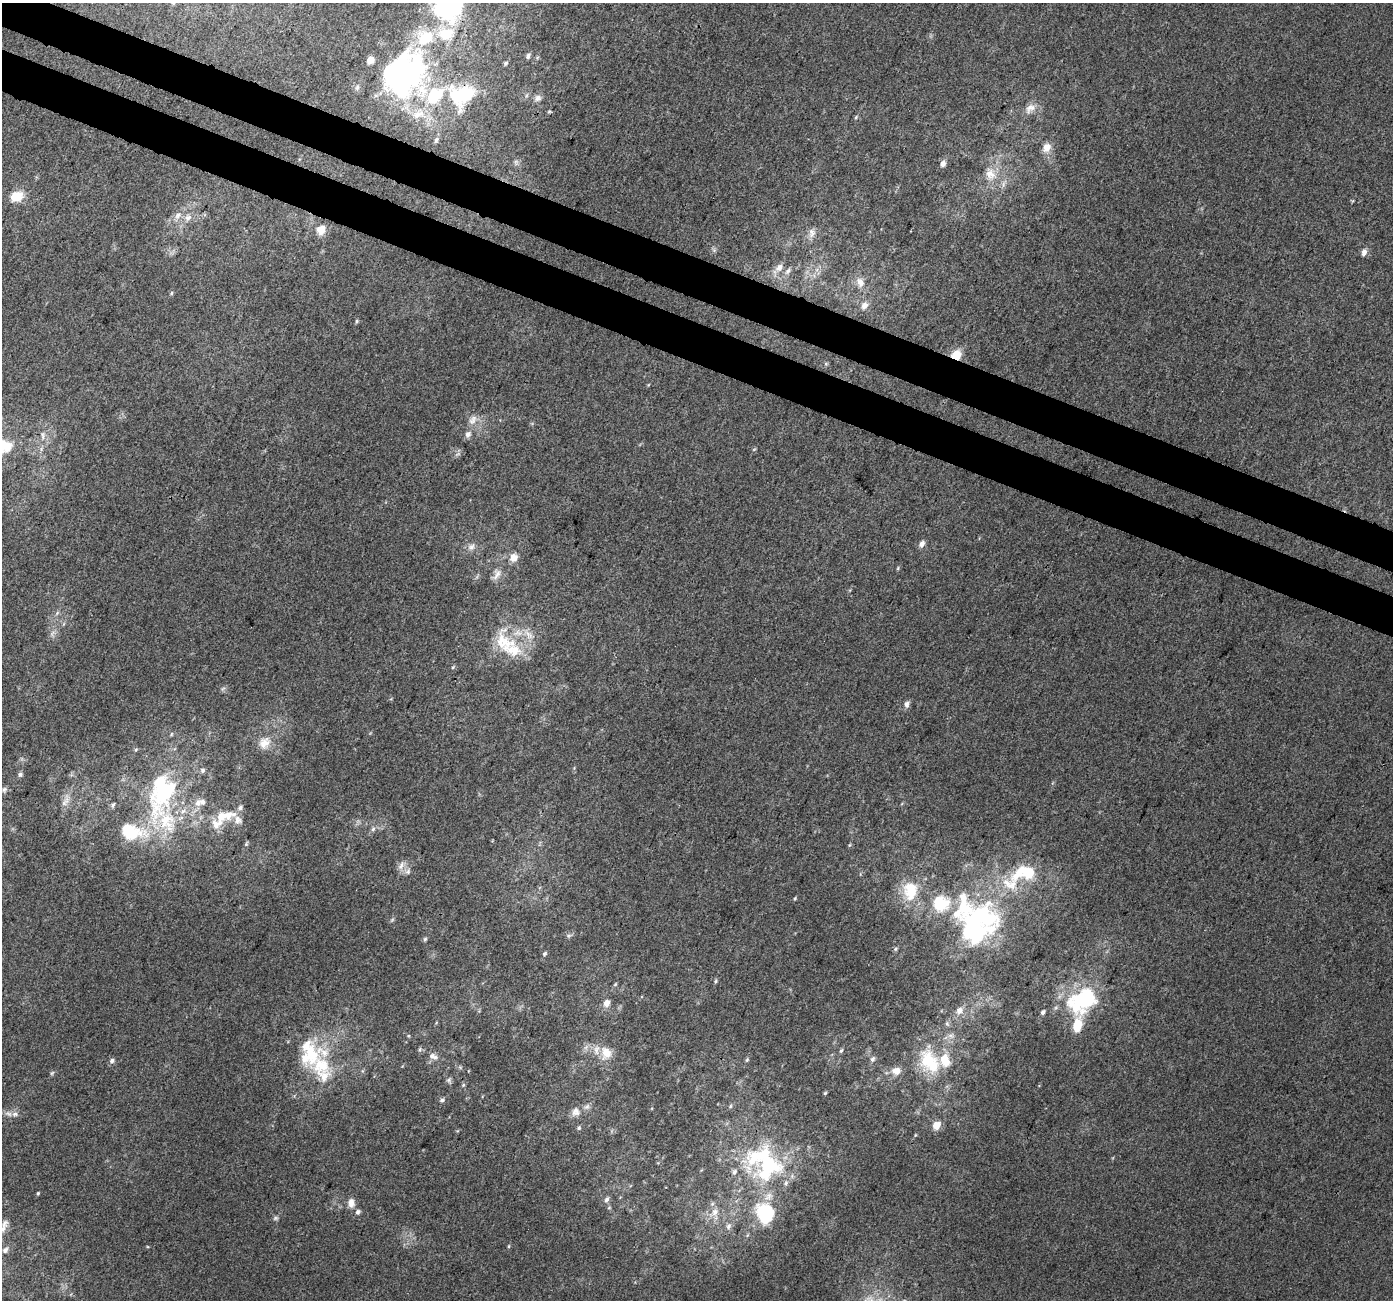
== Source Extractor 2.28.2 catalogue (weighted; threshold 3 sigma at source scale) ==
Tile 11 of 4 x 4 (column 3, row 3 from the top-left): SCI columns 2817-4207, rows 1625-2922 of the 5625 x 5778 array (HDU 1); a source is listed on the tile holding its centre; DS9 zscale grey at full resolution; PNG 1395 x 1302 px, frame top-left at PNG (2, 3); no overlay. Shown black and unused: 6% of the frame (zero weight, under 3 of 4 exposures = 5% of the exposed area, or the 3 px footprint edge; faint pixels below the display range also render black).
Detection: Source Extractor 2.28.2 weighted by HDU 2 'WHT'; one run over the whole footprint, this tile lists its part. Background 0.00162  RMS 0.0036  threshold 0.0163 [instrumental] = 3 sigma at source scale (4.5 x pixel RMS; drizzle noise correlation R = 1.50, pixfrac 1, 0.0396/0.0396 arcsec/px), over >= 5 px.
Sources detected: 149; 3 too faint to see at this stretch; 9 inside a brighter object's white glare — not listed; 30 inside a brighter listed object's ellipse — not listed separately; the other 107 listed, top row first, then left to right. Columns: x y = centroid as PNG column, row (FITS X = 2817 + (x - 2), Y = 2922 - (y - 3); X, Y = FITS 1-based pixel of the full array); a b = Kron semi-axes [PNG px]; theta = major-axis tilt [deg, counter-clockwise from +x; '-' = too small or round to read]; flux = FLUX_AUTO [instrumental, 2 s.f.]
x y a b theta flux
173 3 5 4 - 0.38
446 34 27 20 4 13
528 56 6 4 58 0.98
505 63 5 4 - 0.57
407 75 65 41 75 84
357 87 8 5 64 0.88
466 93 24 21 59 15
538 98 9 8 - 1.4
1030 108 18 11 42 3.3
856 117 6 4 47 0.46
436 140 7 5 73 0.74
1047 147 14 11 59 3.2
516 162 8 6 -89 0.99
943 164 8 6 75 1.6
990 174 18 14 -60 6.1
16 196 18 13 14 6.3
178 216 12 8 43 2.5
188 218 11 8 30 2.5
321 230 11 10 - 3.8
812 233 14 9 83 2.4
714 250 6 5 - 0.73
1364 252 9 6 68 1.8
779 267 12 9 44 2.7
860 282 15 10 -73 3.3
171 293 6 4 89 0.53
864 306 11 9 53 2.3
356 321 6 4 83 0.51
956 355 7 7 - 8.3
826 364 5 5 - 0.53
473 420 16 9 57 2.8
468 434 10 7 62 1.6
43 435 13 4 -86 1.3
754 449 6 3 19 0.38
922 544 9 7 62 1.7
471 547 11 8 46 1.8
514 558 10 9 - 3.1
898 568 6 3 72 0.4
497 574 18 9 69 2.7
57 613 7 4 46 0.72
529 634 17 6 -40 2.9
504 642 41 23 -73 15
453 667 6 3 45 0.44
907 704 9 6 75 1.4
264 743 19 14 51 5
136 750 6 4 67 0.52
203 770 7 7 - 1
20 774 6 6 - 0.72
4 789 7 6 - 0.85
162 794 75 37 76 57
65 802 16 7 51 2.4
198 803 12 9 88 2.8
113 805 7 4 65 0.71
228 815 24 12 16 7.4
373 829 7 5 81 0.91
246 844 5 5 - 0.56
849 845 5 3 - 0.39
401 865 14 7 58 1.9
408 872 8 7 - 1.4
1025 873 42 21 12 20
910 890 28 21 88 13
795 898 4 4 - 0.41
976 925 57 47 47 72
569 935 7 4 1 0.69
425 939 5 5 - 0.55
895 949 6 5 - 0.56
544 954 6 5 - 0.68
715 981 6 4 63 0.56
615 984 6 4 46 0.45
1085 998 37 25 22 32
607 1003 8 7 - 2.6
959 1011 10 8 47 2.7
1043 1012 5 4 - 0.99
947 1024 8 6 -68 0.84
1077 1025 26 10 79 8.3
586 1047 7 4 71 1
420 1049 6 4 72 0.52
841 1051 6 4 62 0.59
606 1053 17 14 -83 5.7
433 1056 13 8 -18 2.3
872 1059 7 6 - 1.1
747 1060 6 5 - 0.55
927 1060 36 19 80 15
112 1061 7 6 - 1.2
321 1065 49 22 -12 19
896 1071 11 9 -6 3.2
52 1073 7 4 45 0.57
449 1080 8 6 72 0.88
463 1085 5 4 - 0.48
825 1093 4 4 - 0.46
442 1100 6 5 - 0.83
730 1106 5 5 - 0.56
576 1112 13 12 - 2.8
15 1114 9 6 -8 1.3
936 1125 7 6 - 4.8
579 1128 6 6 - 0.68
768 1166 47 39 60 43
38 1193 4 4 - 0.42
607 1199 8 5 57 1.1
351 1203 12 8 -82 2.6
358 1212 8 6 60 0.96
715 1212 10 8 56 2.6
766 1214 18 15 -66 26
275 1218 7 5 1 0.73
728 1226 9 7 69 1.4
3 1228 16 8 56 2.8
509 1246 5 3 - 0.37
5 1250 9 7 54 1.4
Overlapping masked pixels (flux is a lower limit): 3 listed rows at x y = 466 93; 956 355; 1077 1025
Isophote crosses this tile's border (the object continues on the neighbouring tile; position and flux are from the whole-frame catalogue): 3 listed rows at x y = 173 3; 407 75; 3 1228